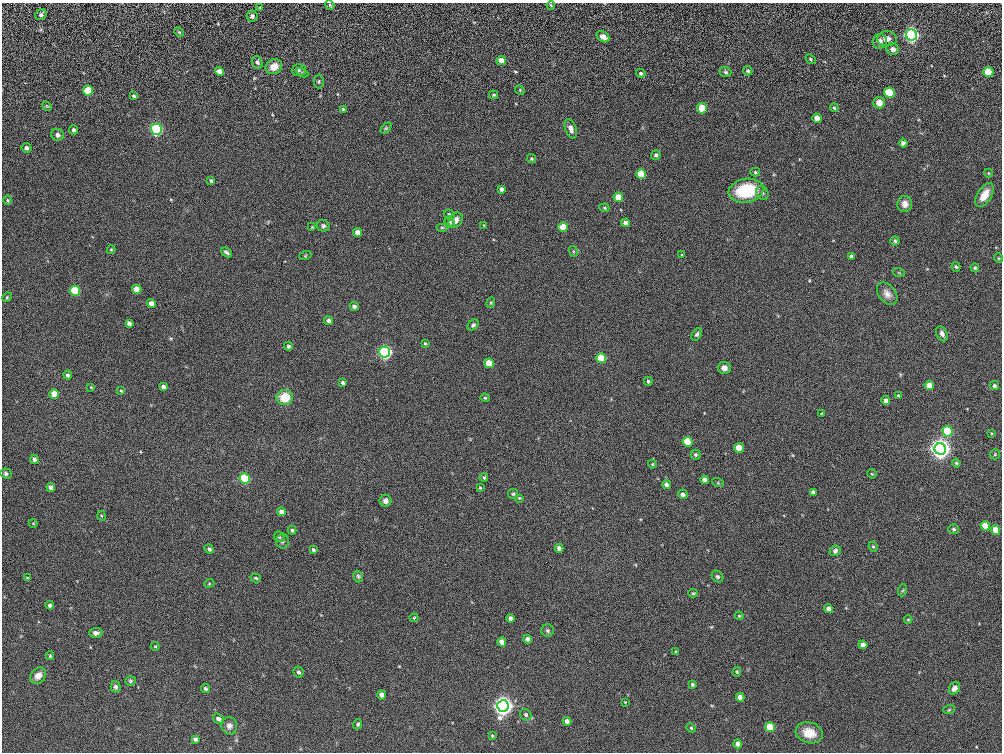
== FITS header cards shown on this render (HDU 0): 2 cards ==
NAXIS1  =                 1000
NAXIS2  =                  750

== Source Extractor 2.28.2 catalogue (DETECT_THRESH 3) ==
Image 1000 x 750 px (HDU 0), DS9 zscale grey, 1 PNG px = 1 image px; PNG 1004 x 754 px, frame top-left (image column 1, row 750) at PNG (2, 3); each listed source drawn as its Kron ellipse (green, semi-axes under 4 px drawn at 4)
Background 0.00343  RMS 0.21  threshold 0.624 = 3 sigma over >= 5 px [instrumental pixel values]
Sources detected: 191; all 191 listed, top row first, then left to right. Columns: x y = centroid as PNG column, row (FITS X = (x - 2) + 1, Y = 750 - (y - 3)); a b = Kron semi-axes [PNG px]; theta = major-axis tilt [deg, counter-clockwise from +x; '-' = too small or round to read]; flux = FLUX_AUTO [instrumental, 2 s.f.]
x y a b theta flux
330 5 5 4 - 14
551 5 4 3 - 13
260 8 4 4 - 12
41 15 6 5 - 36
252 16 5 5 - 33
179 32 5 3 - 17
911 35 6 5 - 5400
603 37 7 5 -33 56
887 39 10 7 0 87
880 41 7 7 - 78
893 49 6 5 - 62
811 59 5 4 - 18
501 60 4 4 - 140
257 62 6 5 - 31
274 67 8 7 - 140
299 70 7 6 - 30
219 71 4 4 - 150
748 71 5 4 - 24
725 72 6 5 - 26
988 72 5 5 - 520
302 73 6 4 -26 15
641 73 5 4 - 30
319 81 7 5 90 24
520 90 5 4 - 12
88 91 5 4 - 470
889 93 5 5 - 720
494 95 4 3 - 17
134 96 4 3 - 29
879 103 6 5 - 110
47 106 5 4 - 15
702 108 5 5 - 400
834 108 4 3 - 15
343 110 4 3 - 29
817 118 5 4 - 130
386 128 6 4 45 20
156 129 5 5 - 3100
571 129 10 5 -70 69
73 130 4 4 - 37
57 135 6 6 - 42
903 143 4 4 - 58
26 148 5 5 - 41
656 155 5 5 - 33
531 158 4 4 - 18
755 172 5 4 - 18
988 173 4 3 - 11
641 174 5 5 - 450
211 181 4 3 - 21
501 189 4 3 - 39
746 191 17 12 10 680
762 193 7 6 - 38
984 195 13 7 59 170
618 197 5 4 - 280
7 200 4 4 - 14
905 204 8 7 - 89
604 208 5 4 - 18
449 214 5 4 - 29
456 220 8 6 55 90
450 222 5 4 - 24
626 223 4 4 - 73
484 225 4 2 - 9.5
323 226 6 5 - 38
312 227 3 3 - 10
442 227 6 4 0 21
563 227 5 4 - 380
358 232 4 4 - 110
895 241 4 4 - 21
111 250 4 4 - 15
573 251 5 3 - 14
226 252 6 3 -35 30
682 255 4 3 - 12
305 256 6 4 19 16
851 257 4 3 - 36
998 258 5 3 - 12
956 267 5 3 - 20
975 268 4 4 - 20
899 273 6 3 -18 13
137 289 5 4 - 190
75 291 5 5 - 1200
887 294 13 8 -52 89
7 297 5 4 - 17
151 303 4 4 - 110
491 303 5 4 - 17
354 306 4 4 - 50
329 321 4 4 - 66
129 323 4 4 - 56
473 325 6 5 - 29
697 334 7 4 56 29
942 334 8 5 -63 46
425 343 4 3 - 16
288 346 4 4 - 29
385 352 5 5 - 5200
601 358 5 5 - 530
489 363 5 4 - 420
724 368 6 6 - 69
68 375 4 4 - 31
648 381 4 4 - 23
343 383 4 3 - 38
929 385 5 4 - 200
994 386 5 4 - 32
91 387 4 4 - 11
163 387 4 4 - 49
121 391 4 3 - 12
54 394 5 4 - 220
898 396 3 2 - 16
285 397 8 7 - 330
485 398 4 4 - 16
886 400 4 4 - 79
822 414 3 2 - 14
947 431 5 5 - 940
991 433 4 3 - 13
687 442 5 5 - 650
739 448 5 4 - 280
940 449 6 5 - 19000
995 454 5 5 - 18
696 455 5 5 - 24
34 459 4 4 - 62
956 463 4 4 - 18
652 464 4 4 - 13
6 473 6 5 - 32
872 474 5 3 - 12
484 477 4 4 - 20
245 478 5 5 - 1400
704 480 4 4 - 94
718 483 6 4 -18 18
667 485 4 4 - 71
51 487 4 4 - 99
480 488 4 3 - 16
813 492 4 4 - 38
513 494 5 5 - 21
683 494 5 4 - 54
519 498 4 4 - 13
385 501 6 6 - 50
281 512 4 4 - 82
102 516 5 3 - 14
33 523 4 3 - 9.6
985 526 5 4 - 310
954 529 5 5 - 26
292 530 4 3 - 27
996 530 5 4 - 220
279 537 6 4 -44 19
282 541 7 6 - 37
873 547 5 4 - 20
559 548 4 4 - 66
209 549 5 4 - 37
313 550 4 3 - 23
835 551 6 5 - 42
358 576 6 4 -74 22
717 577 6 5 - 29
27 578 3 3 - 12
256 578 5 4 - 20
209 584 5 3 - 12
903 590 6 4 71 17
693 593 4 4 - 18
50 605 4 4 - 40
828 609 4 4 - 91
739 616 4 4 - 14
414 618 4 4 - 14
510 618 4 4 - 74
908 620 4 3 - 12
547 631 6 6 - 30
96 633 6 5 - 47
528 639 4 4 - 76
502 642 4 4 - 130
863 645 4 4 - 110
155 646 4 4 - 13
676 652 3 3 - 17
50 656 4 3 - 17
298 672 6 4 -62 40
737 672 5 4 - 15
38 676 9 7 49 120
130 681 5 5 - 22
692 684 3 3 - 24
116 687 6 5 - 40
954 688 7 5 57 57
205 689 4 4 - 33
382 695 4 4 - 100
740 697 4 4 - 97
625 702 3 2 - 11
503 706 6 5 - 16000
949 710 6 3 19 14
526 715 6 5 - 33
218 719 6 4 -33 52
567 721 4 4 - 67
358 724 5 4 - 22
229 726 9 8 - 70
770 727 5 5 - 570
691 728 5 4 - 16
809 733 14 10 -17 230
492 736 3 3 - 14
195 739 4 4 - 47
738 744 4 4 - 75